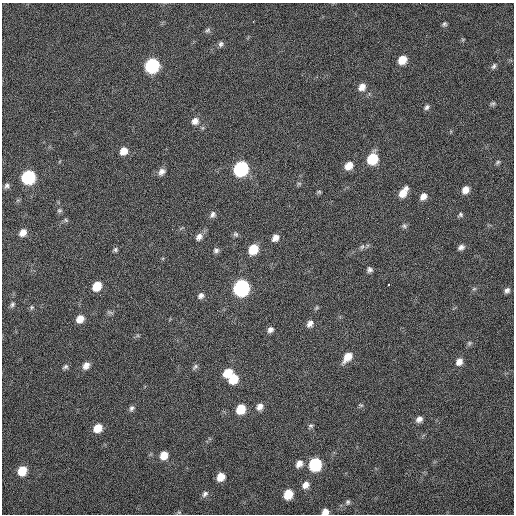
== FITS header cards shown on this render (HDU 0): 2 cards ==
NAXIS1  =                  512 / Axis length
NAXIS2  =                  512 / Axis length

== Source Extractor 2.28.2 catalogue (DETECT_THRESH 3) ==
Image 512 x 512 px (HDU 0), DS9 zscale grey, 1 PNG px = 1 image px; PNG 516 x 516 px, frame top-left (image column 1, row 512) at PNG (2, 3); no overlay
Background 43.7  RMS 5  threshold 15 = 3 sigma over >= 5 px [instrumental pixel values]
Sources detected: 76; all 76 listed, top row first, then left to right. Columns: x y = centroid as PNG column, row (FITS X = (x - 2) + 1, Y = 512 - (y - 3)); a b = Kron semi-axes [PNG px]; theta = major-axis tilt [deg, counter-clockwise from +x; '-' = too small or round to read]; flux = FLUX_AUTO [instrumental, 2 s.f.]
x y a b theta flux
253 21 3 2 - 280
444 24 6 6 - 640
208 30 8 6 31 770
221 44 7 6 - 910
402 60 8 7 - 5500
152 66 9 8 - 53000
494 66 9 5 58 830
362 87 9 7 52 2700
493 103 7 5 20 670
427 107 7 5 56 840
195 121 10 9 - 2200
123 151 8 7 - 3500
372 159 9 8 - 13000
498 162 7 5 35 610
349 166 9 7 42 3700
241 169 9 8 - 57000
162 172 9 7 56 1700
28 177 8 8 - 42000
299 183 6 4 0 520
6 186 7 6 - 900
465 190 8 7 - 2700
319 192 6 5 - 460
403 192 12 6 55 4100
423 196 8 7 - 2100
59 211 6 6 - 650
212 214 9 7 58 1300
460 215 6 6 - 670
66 220 6 5 - 520
404 226 7 6 - 760
23 232 8 6 46 2600
236 234 8 6 -48 760
199 237 10 7 54 1800
275 238 8 6 54 2100
362 247 8 5 62 810
461 247 7 6 - 1300
253 249 9 7 53 8400
115 250 6 5 - 660
216 250 7 7 - 1000
369 270 6 6 - 990
97 286 8 7 - 6700
241 288 9 8 - 87000
474 289 6 4 2 470
507 290 7 6 - 1100
201 296 8 7 - 1300
12 304 7 5 57 790
32 307 6 5 - 590
110 312 11 4 -11 680
80 319 8 7 - 3500
310 324 9 7 55 1700
270 330 8 6 43 1300
469 343 7 6 - 680
347 357 12 7 51 4400
459 362 9 7 58 2200
86 365 8 6 59 2100
65 367 8 6 27 770
195 367 9 5 50 780
228 372 10 8 42 5100
233 379 8 7 - 8500
361 405 7 4 -19 490
260 407 9 7 40 1900
132 408 7 6 - 930
241 409 8 7 - 7600
419 419 8 6 35 1600
311 426 7 6 - 650
98 428 8 7 - 5100
164 455 8 7 - 4000
299 464 9 7 55 2200
315 464 9 8 - 29000
22 471 8 7 - 7200
221 477 8 6 54 4200
306 485 9 8 - 2200
205 494 9 6 46 1100
288 494 8 7 - 7400
348 502 8 6 87 790
179 512 6 4 0 410
325 512 6 6 - 2300
At the frame edge (FLAGS 8, measured only in part): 1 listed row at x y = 325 512